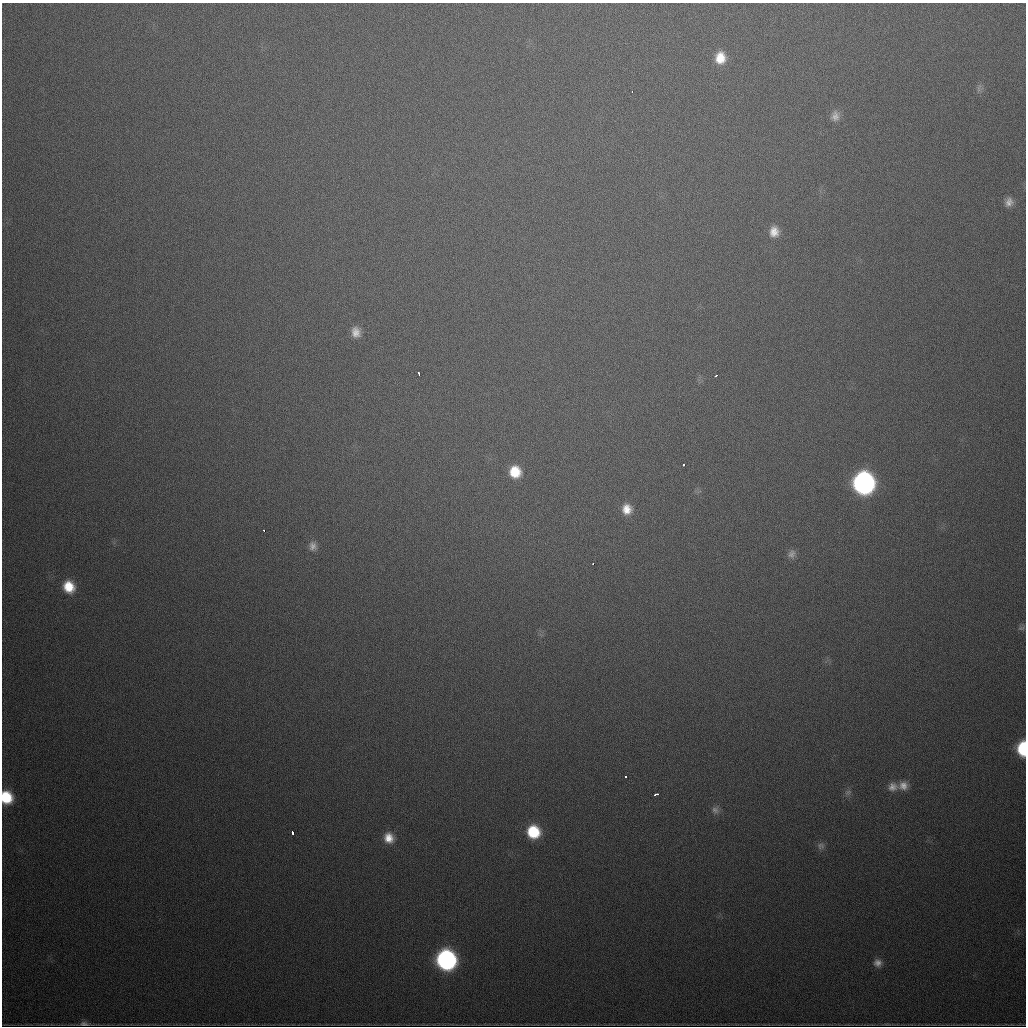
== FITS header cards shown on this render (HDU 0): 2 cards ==
NAXIS1  =                 1024
NAXIS2  =                 1024

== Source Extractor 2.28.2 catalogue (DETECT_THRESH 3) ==
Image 1024 x 1024 px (HDU 0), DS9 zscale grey, 1 PNG px = 1 image px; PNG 1028 x 1028 px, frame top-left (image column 1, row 1024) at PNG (2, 3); no overlay
Background 644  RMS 20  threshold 60.8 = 3 sigma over >= 5 px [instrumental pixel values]
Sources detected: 35; all 35 listed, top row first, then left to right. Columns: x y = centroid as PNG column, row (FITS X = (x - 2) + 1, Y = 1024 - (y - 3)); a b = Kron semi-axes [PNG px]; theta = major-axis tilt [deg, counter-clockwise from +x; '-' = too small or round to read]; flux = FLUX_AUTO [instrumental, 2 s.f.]
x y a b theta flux
720 58 13 11 85 25000
979 88 12 4 74 4000
632 91 3 2 - 2000
835 116 13 10 80 9800
1009 202 12 10 71 9900
774 232 13 11 87 16000
356 332 13 10 -78 13000
419 374 4 2 - 2000
716 376 4 2 - 2900
683 465 3 2 - 1600
515 472 12 11 - 33000
864 483 14 13 - 590000
627 509 12 11 - 17000
264 531 3 2 - 5200
313 546 13 10 -82 9600
792 554 11 9 61 6500
593 564 2 2 - 2700
69 587 13 12 - 32000
1021 628 9 6 9 3300
1023 749 11 7 89 78000
625 776 3 3 - 5200
903 786 13 11 8 13000
893 787 13 11 21 11000
848 792 9 7 25 4900
656 794 5 3 - 4500
6 797 11 9 -71 50000
715 810 11 8 -41 6100
292 832 3 3 - 6400
533 832 12 11 - 57000
389 838 12 11 - 18000
821 846 11 9 3 5600
446 960 13 12 - 410000
878 963 10 9 - 8700
84 1024 12 5 -4 4600
887 1024 13 3 0 2000
At the frame edge (FLAGS 8, measured only in part): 2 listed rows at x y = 1023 749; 6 797